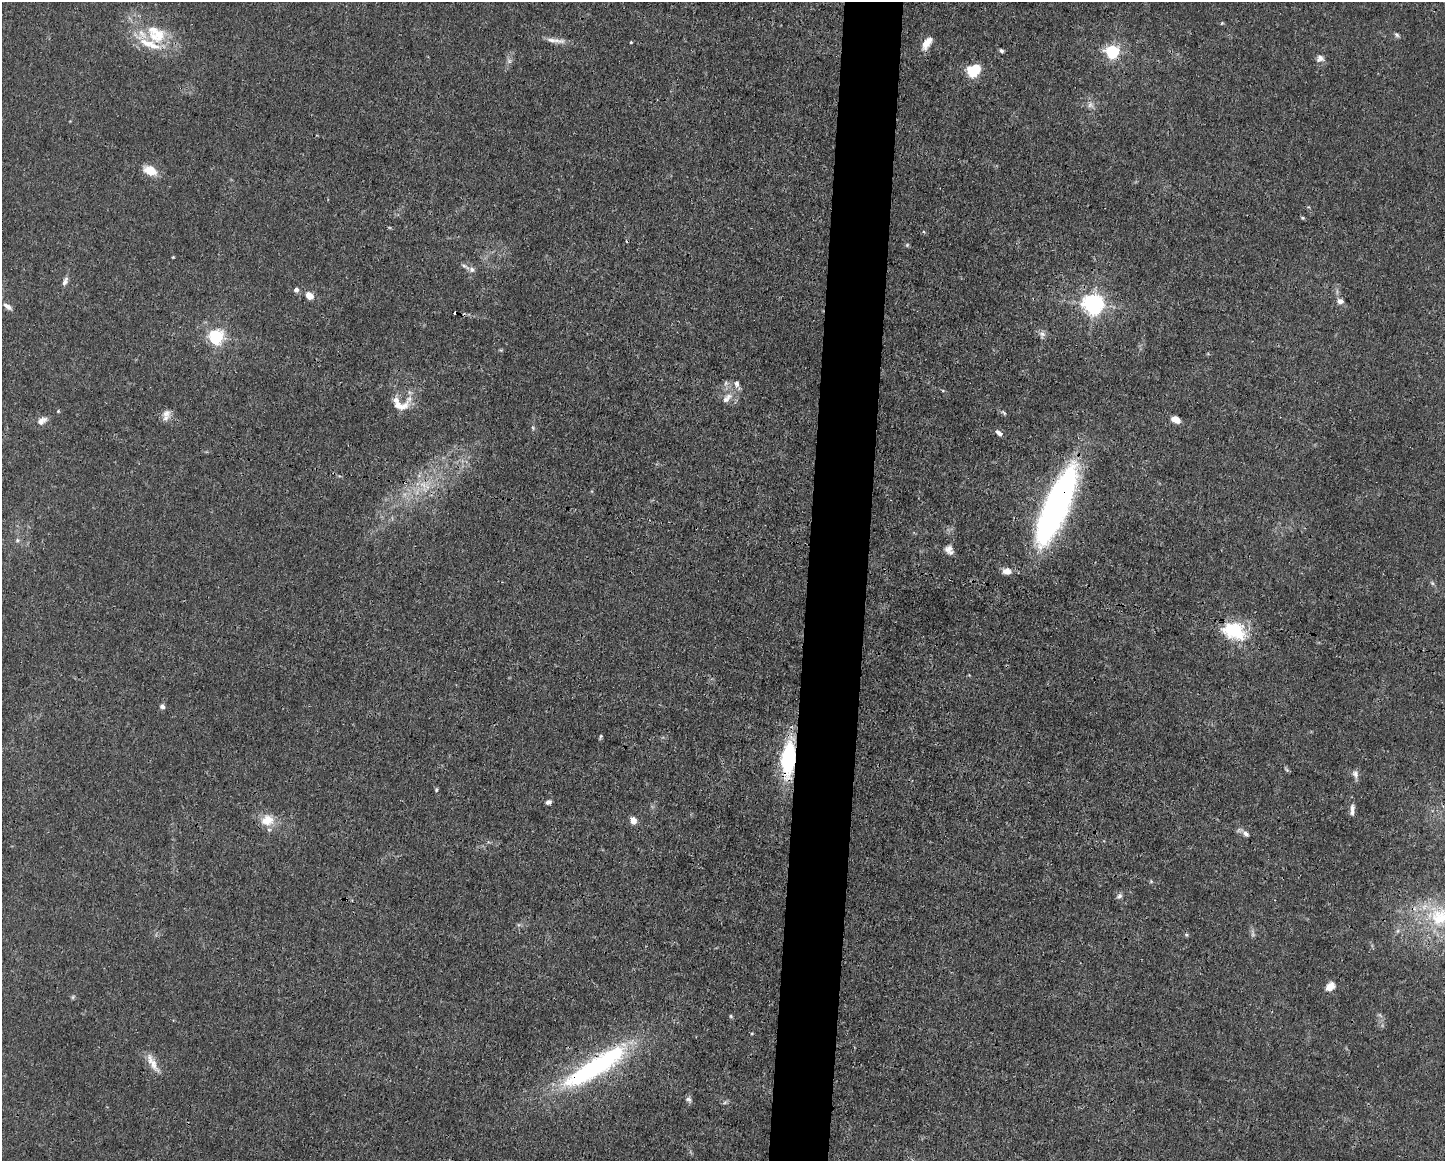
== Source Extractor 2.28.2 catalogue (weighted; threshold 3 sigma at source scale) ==
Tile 5 of 3 x 4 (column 2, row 2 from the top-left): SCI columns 1556-2998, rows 2320-3478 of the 4666 x 4638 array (HDU 1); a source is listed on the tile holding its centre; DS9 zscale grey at full resolution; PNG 1447 x 1163 px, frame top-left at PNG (2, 2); no overlay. Shown black and unused: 4% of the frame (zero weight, under 3 of 4 exposures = <1% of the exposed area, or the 3 px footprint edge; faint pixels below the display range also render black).
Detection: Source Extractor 2.28.2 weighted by HDU 2 'WHT'; one run over the whole footprint, this tile lists its part. Background 0.0185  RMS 0.0025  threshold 0.0112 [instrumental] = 3 sigma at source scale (4.5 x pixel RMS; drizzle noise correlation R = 1.50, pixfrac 1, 0.05/0.05 arcsec/px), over >= 5 px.
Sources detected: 76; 4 too faint to see at this stretch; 2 inside a brighter object's white glare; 2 cosmic-ray / hot-pixel residue — not listed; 4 inside a brighter listed object's ellipse — not listed separately; the other 64 listed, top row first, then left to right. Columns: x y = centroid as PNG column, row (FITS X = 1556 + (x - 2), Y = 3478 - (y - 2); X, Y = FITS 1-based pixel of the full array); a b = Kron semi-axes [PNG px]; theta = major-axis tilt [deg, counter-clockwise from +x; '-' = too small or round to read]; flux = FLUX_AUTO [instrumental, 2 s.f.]
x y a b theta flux
1222 23 5 4 - 0.25
157 34 32 18 -41 10
1396 35 7 5 -45 0.54
551 40 42 6 -7 2.4
631 42 4 4 - 0.23
927 43 17 8 56 2.9
1001 51 5 4 - 0.54
1113 51 6 6 - 49
1320 58 10 10 - 1.3
509 61 7 4 -90 0.65
974 70 10 8 31 11
1091 105 11 8 -68 1.3
150 171 17 10 -27 4
1302 218 5 4 - 0.32
907 245 5 5 - 0.34
173 257 4 3 - 0.21
464 266 9 5 -22 0.72
472 269 8 8 - 1
65 281 12 6 68 1.1
296 290 6 6 - 0.77
309 296 8 6 -40 2.6
1340 301 8 7 - 1.2
1093 304 8 7 - 160
8 306 12 5 -35 1.2
1042 334 11 8 69 1
216 337 6 6 - 66
726 383 7 4 71 0.53
737 384 9 7 -90 1
727 398 17 9 45 2.3
399 406 35 14 23 4.5
58 411 4 4 - 0.25
166 413 13 10 26 1.8
1004 413 9 4 -40 0.44
1176 419 9 6 -26 2.6
42 421 14 9 32 1.7
533 428 6 4 -49 0.36
999 433 9 5 -38 1
419 476 7 4 -18 0.53
1058 503 76 21 67 96
17 540 7 5 22 0.57
949 550 12 10 -61 1.7
1007 571 10 8 -2 2.1
1432 583 7 5 -46 0.46
1234 631 33 20 -22 12
162 706 7 6 - 0.76
601 736 7 3 76 0.36
788 759 34 12 85 25
1286 769 8 4 -55 0.43
1355 774 13 8 -75 1.1
436 790 6 4 -90 0.36
548 802 6 5 - 0.89
1352 808 12 7 -87 1.1
267 820 19 16 8 4.5
633 820 7 6 - 2.2
1246 833 9 6 -40 1.1
1151 881 5 5 - 0.33
1119 896 8 6 38 0.75
1440 917 39 30 5 20
1186 935 6 5 - 0.42
1330 986 11 9 38 2.1
731 1016 5 4 - 0.31
153 1063 31 8 -61 3
592 1069 92 23 31 45
688 1100 9 6 -48 0.78
Overlapping masked pixels (flux is a lower limit): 5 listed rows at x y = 1113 51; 1058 503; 788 759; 1440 917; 592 1069
Isophote crosses this tile's border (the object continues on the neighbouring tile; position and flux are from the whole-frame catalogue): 1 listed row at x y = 1440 917